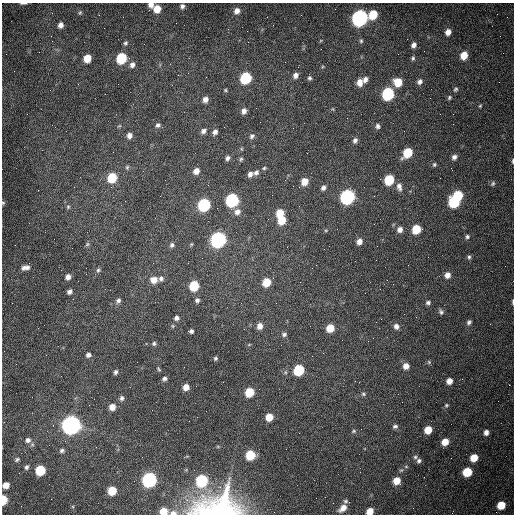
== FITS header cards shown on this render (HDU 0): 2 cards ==
NAXIS1  =                  512 /fastest changing axis
NAXIS2  =                  512 /next to fastest changing axis

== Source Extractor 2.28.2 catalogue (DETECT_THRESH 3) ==
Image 512 x 512 px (HDU 0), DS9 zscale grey, 1 PNG px = 1 image px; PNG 516 x 516 px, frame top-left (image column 1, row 512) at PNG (2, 3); no overlay
Background 1540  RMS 24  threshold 71.4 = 3 sigma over >= 5 px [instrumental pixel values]
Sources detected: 157; all 157 listed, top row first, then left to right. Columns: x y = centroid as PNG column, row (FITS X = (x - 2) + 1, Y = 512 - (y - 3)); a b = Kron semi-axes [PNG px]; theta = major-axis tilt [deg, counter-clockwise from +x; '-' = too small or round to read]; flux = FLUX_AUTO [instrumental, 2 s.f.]
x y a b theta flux
23 3 6 2 0 2.5e+03
151 5 6 6 - 8.3e+03
182 6 6 6 - 5.0e+03
157 9 7 6 - 2.4e+04
237 11 7 6 - 9.5e+03
80 13 6 4 69 2.3e+03
373 15 7 6 - 4.6e+04
359 18 8 7 - 7.3e+05
60 25 6 5 - 8.1e+03
448 32 7 5 64 1.2e+04
361 41 6 5 - 2.5e+03
125 43 6 5 - 3.4e+03
414 45 6 5 - 6.5e+03
464 55 7 6 - 2.4e+04
87 58 6 6 - 2.5e+04
121 58 7 6 - 9.5e+04
413 58 6 5 - 3.0e+03
132 65 8 7 - 7.3e+03
322 67 5 4 - 1.8e+03
295 75 6 5 - 7.4e+03
246 78 7 6 - 1.3e+05
309 78 6 5 - 3.1e+03
365 79 7 6 - 6.9e+03
360 82 8 7 - 1.4e+04
398 82 7 7 - 3.3e+04
420 82 7 6 - 6.1e+03
456 89 7 5 55 2.9e+03
225 90 4 4 - 1.8e+03
105 94 2 2 - 8.2e+02
388 94 7 6 - 2.0e+05
449 98 6 4 61 2.5e+03
205 99 6 5 - 7.7e+03
480 106 4 4 - 1.7e+03
333 109 6 3 -71 1.6e+03
244 111 6 5 - 7.3e+03
158 125 6 5 - 3.9e+03
119 126 6 3 18 1.8e+03
378 126 6 6 - 4.8e+03
293 128 2 2 - 8.0e+02
203 131 7 5 38 5.3e+03
215 132 6 5 - 5.8e+03
129 135 7 6 - 7.0e+03
252 136 8 6 48 4.3e+03
355 140 7 6 - 5.3e+03
242 149 5 3 - 1.6e+03
407 153 7 6 - 6.0e+04
454 157 6 5 - 5.9e+03
228 158 6 5 - 4.8e+03
241 159 6 5 - 2.6e+03
513 161 7 3 89 2.2e+03
434 164 6 5 - 2.4e+03
127 167 6 5 - 2.6e+03
264 168 5 4 - 2.3e+03
196 171 6 5 - 1.1e+04
256 173 7 6 - 5.3e+03
250 174 7 5 47 6.4e+03
112 178 7 6 - 6.2e+04
389 180 7 6 - 8.6e+04
304 181 7 6 - 1.9e+04
493 184 7 5 51 3.0e+03
399 187 10 6 -76 7.7e+03
323 188 6 5 - 5.2e+03
458 195 6 6 - 7.1e+04
347 197 7 7 - 4.4e+05
232 200 7 6 - 2.6e+05
454 202 7 7 - 1.2e+05
3 203 5 4 - 2.1e+03
204 205 7 6 - 2.0e+05
68 207 6 5 - 2.6e+03
237 212 8 8 - 9.4e+03
280 213 6 5 - 2.7e+04
282 220 7 6 - 3.4e+04
416 229 7 6 - 4.8e+04
326 230 5 3 - 1.5e+03
400 230 7 7 - 8.2e+03
467 237 6 6 - 3.4e+03
218 240 8 7 - 5.5e+05
359 241 7 6 - 9.0e+03
87 244 7 4 52 2.8e+03
191 244 5 4 - 1.7e+03
172 245 6 5 - 4.2e+03
469 257 7 5 90 3.2e+03
25 267 11 6 10 8.3e+03
98 270 6 5 - 3.1e+03
447 275 7 7 - 1.0e+04
68 277 6 5 - 7.9e+03
161 279 6 6 - 4.8e+03
154 280 8 7 - 1.4e+04
266 282 7 6 - 3.3e+04
194 286 7 6 - 6.9e+04
69 292 5 4 - 5.5e+03
118 300 7 6 - 4.3e+03
197 300 5 5 - 4.0e+03
513 302 7 3 90 2.2e+03
276 303 2 2 - 1.2e+03
428 303 6 5 - 4.1e+03
441 312 8 5 -51 4.2e+03
177 318 5 5 - 5.5e+03
381 319 2 2 - 9.2e+02
469 322 7 6 - 4.2e+03
260 326 7 6 - 1.1e+04
396 326 7 7 - 6.7e+03
330 328 6 6 - 3.1e+04
191 331 4 4 - 3.8e+03
284 334 7 6 - 4.2e+03
154 343 6 6 - 3.2e+03
249 344 6 3 20 1.6e+03
88 355 6 5 - 4.7e+03
215 358 5 5 - 2.9e+03
429 362 6 5 - 2.4e+03
406 366 7 7 - 1.2e+04
159 369 6 3 -51 2.1e+03
299 370 7 6 - 1.0e+05
115 372 6 4 68 4.2e+03
285 372 6 4 -72 2.3e+03
164 379 6 5 - 4.2e+03
449 381 5 5 - 1.2e+04
509 385 2 2 - 3.6e+03
186 387 6 5 - 1.4e+04
249 392 7 6 - 4.4e+04
363 394 6 5 - 3.0e+03
122 398 7 6 - 4.6e+03
446 405 6 5 - 2.5e+03
112 407 6 6 - 1.3e+04
269 417 6 6 - 2.4e+04
189 421 2 2 - 7.1e+02
71 425 8 7 - 1.3e+06
395 426 7 5 20 4.0e+03
428 430 6 6 - 2.4e+04
354 431 6 5 - 2.7e+03
486 432 6 5 - 6.9e+03
28 440 8 7 - 7.0e+03
445 442 6 6 - 2.0e+04
62 450 7 6 - 4.1e+03
250 455 7 6 - 6.1e+04
415 457 6 5 - 3.4e+03
474 458 6 6 - 2.7e+04
17 459 7 5 40 3.1e+03
419 461 7 6 - 4.6e+03
26 467 6 4 65 3.4e+03
406 467 6 4 0 2.1e+03
40 470 7 6 - 7.6e+04
467 472 7 6 - 5.1e+04
149 480 7 7 - 4.1e+05
202 481 7 6 - 1.5e+05
397 481 7 6 - 2.2e+04
6 485 5 5 - 1.4e+04
112 491 6 6 - 4.2e+04
316 498 2 2 - 3.4e+03
3 500 6 4 -90 6.1e+04
345 501 8 5 -11 3.3e+03
501 505 6 6 - 3.3e+04
218 506 50 28 7 2.2e+05
343 508 10 6 42 1.3e+04
163 511 6 5 - 2.6e+04
370 511 6 5 - 1.8e+04
173 513 9 5 -3 7.1e+03
At the frame edge (FLAGS 8, measured only in part): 11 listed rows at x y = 23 3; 151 5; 513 161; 3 203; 513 302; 6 485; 3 500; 218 506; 163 511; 370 511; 173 513